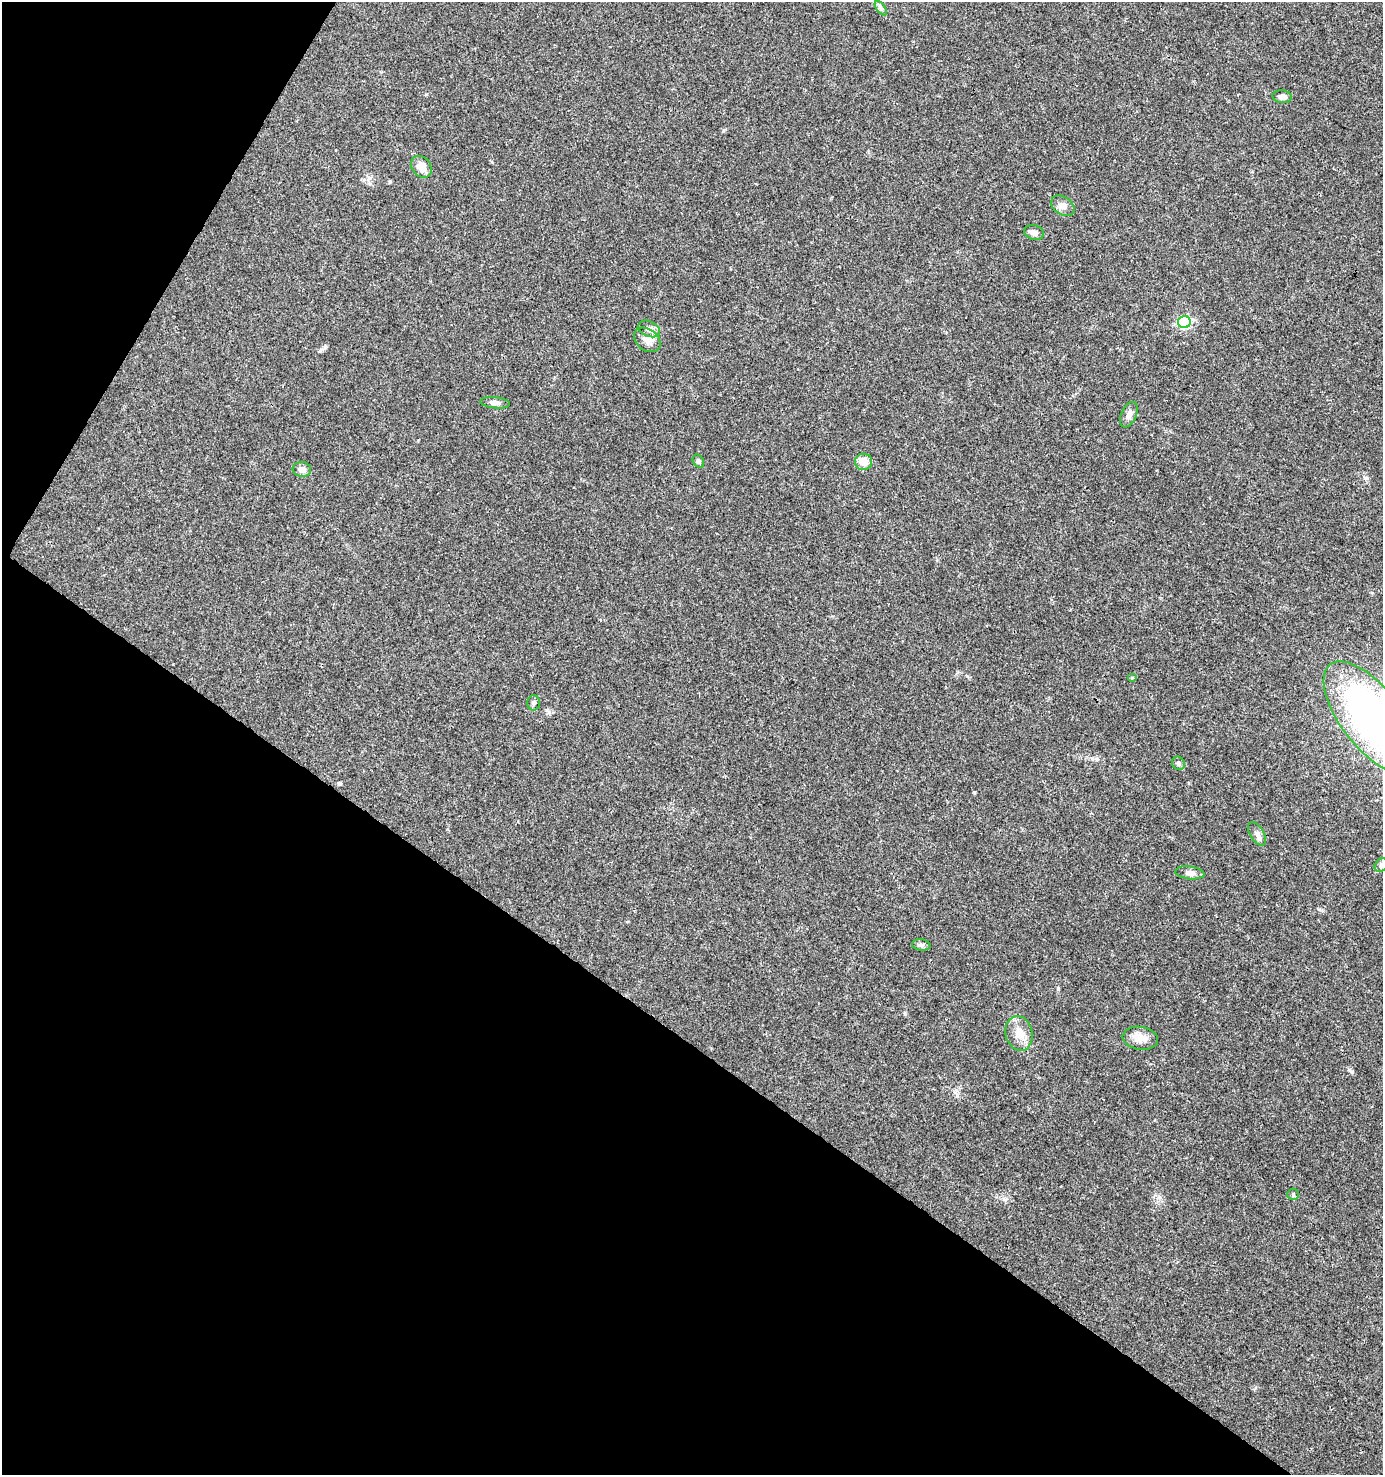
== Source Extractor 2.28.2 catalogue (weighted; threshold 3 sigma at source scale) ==
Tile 9 of 4 x 4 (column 1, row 3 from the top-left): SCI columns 256-1636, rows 1475-2947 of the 5966 x 5903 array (HDU 1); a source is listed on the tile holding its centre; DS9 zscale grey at full resolution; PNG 1385 x 1477 px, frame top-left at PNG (2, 2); each listed source drawn as its Kron ellipse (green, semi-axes under 4 px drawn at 4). Shown black and unused: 34% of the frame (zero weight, under 3 of 4 exposures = <1% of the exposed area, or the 3 px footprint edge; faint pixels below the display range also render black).
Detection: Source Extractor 2.28.2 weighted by HDU 2 'WHT'; one run over the whole footprint, this tile lists its part. Background 0.0416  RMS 0.0036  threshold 0.0164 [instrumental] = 3 sigma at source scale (4.5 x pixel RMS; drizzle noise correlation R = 1.50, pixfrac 1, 0.0396/0.0396 arcsec/px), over >= 5 px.
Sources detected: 24; all 24 listed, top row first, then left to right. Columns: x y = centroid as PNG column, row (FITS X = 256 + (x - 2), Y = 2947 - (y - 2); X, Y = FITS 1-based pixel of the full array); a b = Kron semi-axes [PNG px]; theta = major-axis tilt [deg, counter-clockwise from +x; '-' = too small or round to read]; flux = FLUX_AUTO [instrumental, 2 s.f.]
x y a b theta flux
881 8 8 4 -53 0.85
1282 97 9 6 -5 2.2
421 167 12 9 -51 3.9
1063 206 13 9 -33 2.1
1034 233 10 7 -17 1.7
1184 322 6 6 - 38
649 329 11 7 -25 1.9
647 340 15 10 -37 3.1
495 403 15 5 -7 1.6
1129 415 13 7 65 2
698 461 7 5 -58 0.71
864 462 8 8 - 4
302 469 9 7 -6 2.3
1132 678 5 3 - 0.31
534 703 7 6 - 1.1
1372 718 68 30 -52 190
1178 763 7 6 - 0.84
1257 834 13 6 -58 1.8
1381 865 7 6 - 0.98
1190 873 15 6 -7 1.8
921 945 9 5 -8 1
1019 1033 17 13 -76 4.9
1140 1038 18 11 -8 4.1
1293 1194 6 5 - 0.64
Isophote crosses this tile's border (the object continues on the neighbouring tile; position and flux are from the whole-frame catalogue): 1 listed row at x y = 1372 718
Unlisted compact peaks at least as high as the median listed source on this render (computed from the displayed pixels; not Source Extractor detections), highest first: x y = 1352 1072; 1058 989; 974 792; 1365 478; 957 1096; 325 347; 723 131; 967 676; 549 712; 426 94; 905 1014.